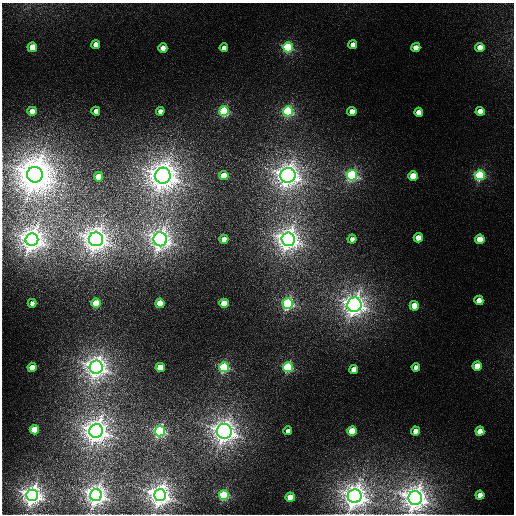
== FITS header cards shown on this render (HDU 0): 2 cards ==
NAXIS1  =                  512 / length of data axis 1
NAXIS2  =                  512 / length of data axis 2

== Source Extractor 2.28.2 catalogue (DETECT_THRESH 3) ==
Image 512 x 512 px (HDU 0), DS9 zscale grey, 1 PNG px = 1 image px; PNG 516 x 516 px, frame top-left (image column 1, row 512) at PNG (2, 3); each listed source drawn as its Kron ellipse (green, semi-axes under 4 px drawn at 4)
Background 3.07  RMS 1.9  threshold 5.58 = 3 sigma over >= 5 px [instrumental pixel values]
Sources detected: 64; all 64 listed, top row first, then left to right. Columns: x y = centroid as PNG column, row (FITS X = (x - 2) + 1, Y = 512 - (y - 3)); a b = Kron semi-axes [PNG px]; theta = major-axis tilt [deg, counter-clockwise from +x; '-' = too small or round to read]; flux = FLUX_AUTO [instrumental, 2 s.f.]
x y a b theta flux
96 44 4 4 - 2500
353 45 4 4 - 1600
32 47 4 4 - 6200
288 47 5 5 - 40000
480 47 4 4 - 3000
163 48 4 4 - 2300
224 48 4 4 - 1100
416 48 4 4 - 2600
32 111 4 4 - 2400
96 111 4 4 - 1500
160 111 4 4 - 1100
224 111 5 5 - 35000
288 111 5 5 - 47000
352 111 4 4 - 2400
480 111 4 4 - 2700
419 112 4 4 - 2500
35 175 8 8 - 560000
288 175 7 7 - 280000
352 175 5 5 - 65000
480 175 5 5 - 35000
163 176 8 7 - 410000
224 176 4 4 - 6100
413 176 4 4 - 7500
99 177 4 4 - 6100
418 238 4 4 - 2700
96 239 7 7 - 300000
160 239 7 7 - 220000
224 239 4 4 - 2600
288 239 6 6 - 250000
352 239 4 4 - 990
480 239 5 4 - 7400
32 240 6 6 - 280000
479 300 4 4 - 2600
32 303 4 4 - 850
96 303 4 4 - 10000
160 303 4 4 - 7300
224 303 4 4 - 7500
288 303 5 5 - 64000
354 305 7 7 - 260000
414 306 4 4 - 6100
477 366 4 4 - 5600
32 367 4 4 - 2300
96 367 6 6 - 240000
160 367 4 4 - 6100
224 367 5 5 - 44000
288 367 5 5 - 38000
416 367 4 4 - 1000
354 369 4 4 - 2500
34 430 4 4 - 5900
96 431 7 6 - 300000
160 431 5 5 - 65000
224 431 7 7 - 280000
288 431 4 4 - 950
352 431 4 4 - 7000
416 431 4 4 - 2100
480 431 4 4 - 4000
32 495 5 5 - 220000
96 495 6 6 - 220000
160 495 6 6 - 250000
224 495 5 5 - 38000
480 495 4 4 - 2400
355 496 7 7 - 300000
290 497 4 4 - 6200
415 498 7 7 - 300000
At the frame edge (FLAGS 8, measured only in part): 4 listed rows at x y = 96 495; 160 495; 355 496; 415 498